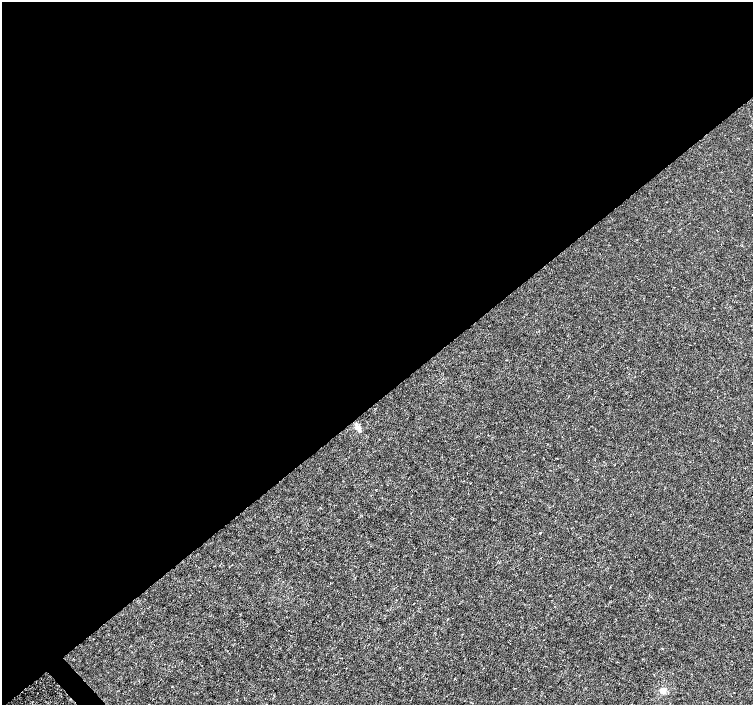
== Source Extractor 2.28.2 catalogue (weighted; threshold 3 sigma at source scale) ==
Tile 2 of 4 x 4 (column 2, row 1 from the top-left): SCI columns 1507-3007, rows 4424-5828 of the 6011 x 5972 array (HDU 1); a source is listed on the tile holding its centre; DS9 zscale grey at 2 x 2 block average (1 PNG px = mean of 2 x 2 image px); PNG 755 x 707 px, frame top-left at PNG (2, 2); no overlay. Shown black and unused: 57% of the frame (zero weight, under 3 of 4 exposures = <1% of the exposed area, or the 3 px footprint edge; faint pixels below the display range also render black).
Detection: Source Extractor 2.28.2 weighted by HDU 2 'WHT'; one run over the whole footprint, this tile lists its part. Background -1.22e-04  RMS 0.0012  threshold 0.00541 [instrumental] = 3 sigma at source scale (4.5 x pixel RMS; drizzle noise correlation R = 1.50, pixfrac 1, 0.0396/0.0396 arcsec/px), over >= 5 px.
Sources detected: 4; all 4 listed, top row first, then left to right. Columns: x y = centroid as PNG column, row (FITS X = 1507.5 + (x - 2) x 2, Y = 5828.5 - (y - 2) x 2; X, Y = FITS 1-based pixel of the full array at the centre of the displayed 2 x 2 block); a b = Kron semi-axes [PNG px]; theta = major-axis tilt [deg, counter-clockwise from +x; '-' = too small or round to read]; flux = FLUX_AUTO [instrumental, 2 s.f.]
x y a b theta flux
358 428 10 5 -38 1.3
540 533 2 2 - 0.35
400 668 2 2 - 0.11
663 691 3 3 - 6.8